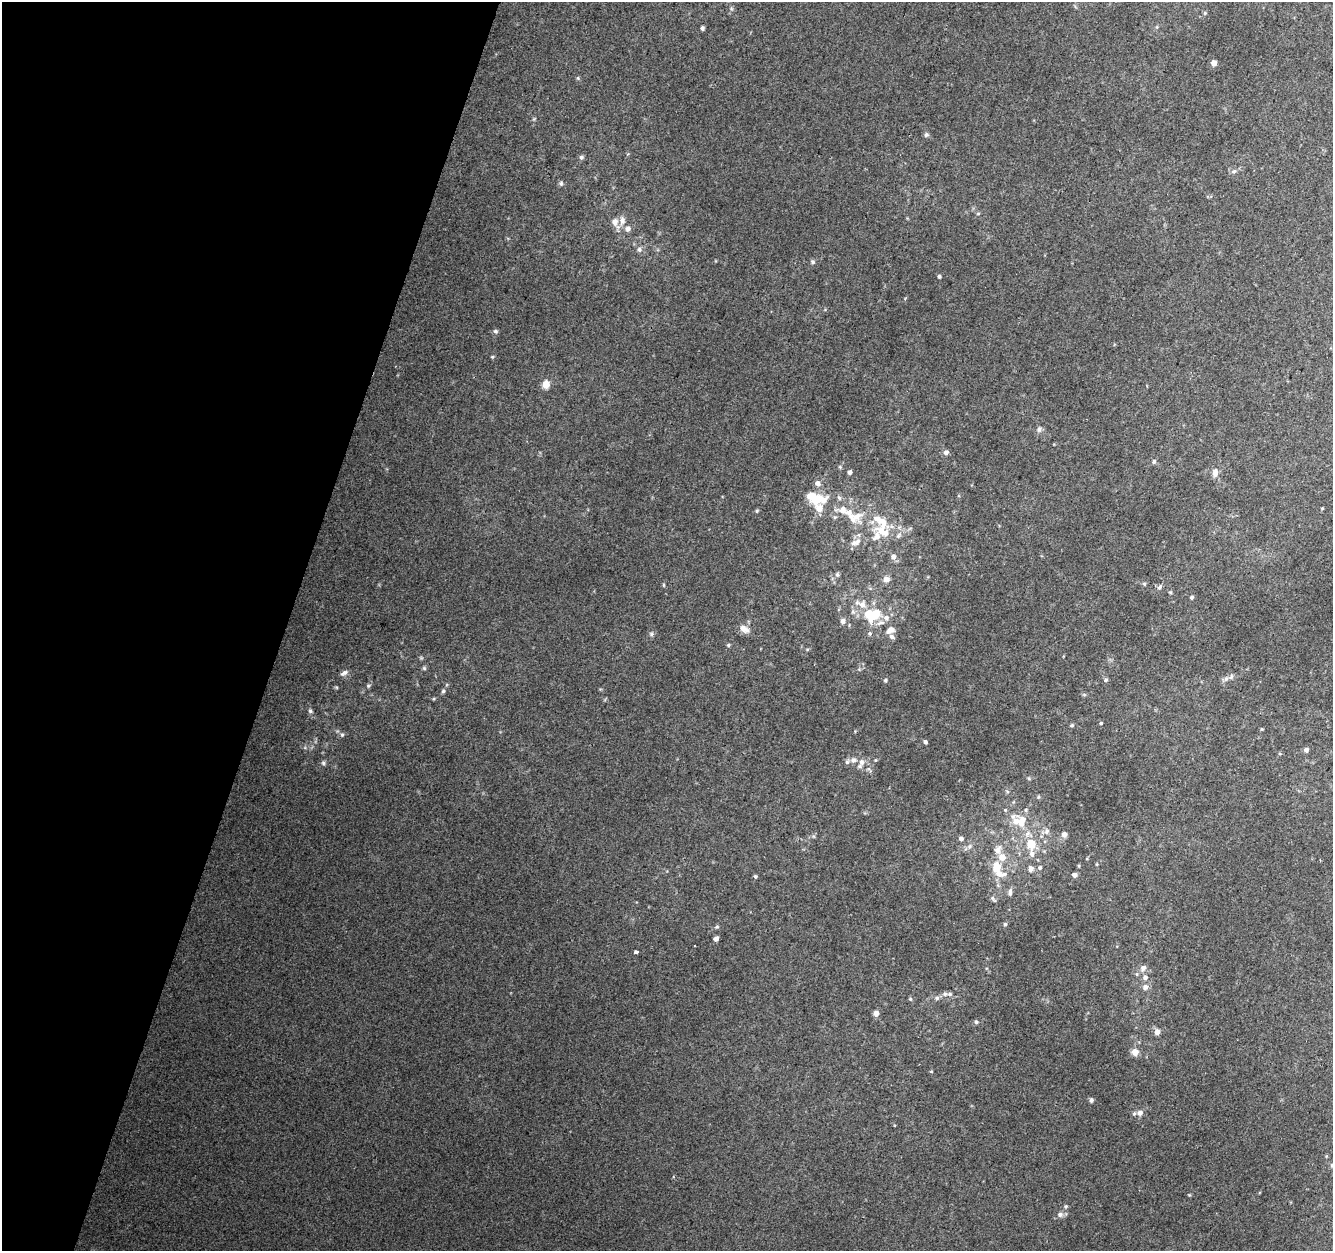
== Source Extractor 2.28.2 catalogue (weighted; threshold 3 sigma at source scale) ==
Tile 9 of 4 x 4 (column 1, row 3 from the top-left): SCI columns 34-1364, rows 1578-2826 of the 5374 x 5589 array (HDU 1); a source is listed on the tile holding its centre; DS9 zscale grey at full resolution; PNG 1335 x 1253 px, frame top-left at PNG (2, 2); no overlay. Shown black and unused: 21% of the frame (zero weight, under 2 of 3 exposures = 2% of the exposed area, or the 3 px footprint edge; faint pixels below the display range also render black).
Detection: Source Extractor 2.28.2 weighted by HDU 2 'WHT'; one run over the whole footprint, this tile lists its part. Background 0.0855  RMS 0.011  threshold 0.0512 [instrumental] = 3 sigma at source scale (4.5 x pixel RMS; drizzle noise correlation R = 1.50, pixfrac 1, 0.0396/0.0396 arcsec/px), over >= 5 px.
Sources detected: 125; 1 inside a brighter object's white glare — not listed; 19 inside a brighter listed object's ellipse — not listed separately; the other 105 listed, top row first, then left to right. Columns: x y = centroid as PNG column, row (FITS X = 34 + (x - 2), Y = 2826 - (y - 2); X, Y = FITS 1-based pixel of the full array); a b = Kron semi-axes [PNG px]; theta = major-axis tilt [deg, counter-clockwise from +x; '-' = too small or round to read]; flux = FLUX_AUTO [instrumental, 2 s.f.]
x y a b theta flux
1205 13 5 5 - 1.2
702 28 5 4 - 2.2
1214 63 6 5 - 5.9
578 78 5 4 - 1.4
926 135 7 6 - 2.3
581 157 6 6 - 2.2
1234 171 8 6 16 3
561 183 6 5 - 2.1
978 213 5 3 - 1.1
615 222 14 8 -69 7.7
628 229 7 7 - 4.2
639 249 6 6 - 3.2
813 262 6 5 - 2
939 276 4 4 - 1.8
495 331 6 6 - 2.1
492 357 5 4 - 1.2
546 384 9 8 - 9.3
1039 429 9 7 62 3.3
946 452 6 5 - 3.9
1154 461 6 5 - 2.4
840 467 5 4 - 1.4
850 472 5 4 - 2.9
1215 473 11 7 87 6.2
818 483 7 6 - 5.3
816 498 30 15 -12 35
1322 508 3 3 - 0.88
756 511 6 4 90 1.3
853 519 29 11 -30 20
876 536 25 12 90 18
898 536 9 6 51 3.7
856 542 17 9 21 8.9
893 556 8 7 - 4.6
837 574 7 5 -76 2.2
886 579 7 7 - 6.7
1144 584 5 5 - 1.6
664 585 5 3 - 1.1
1160 587 8 5 45 2.7
1170 592 6 3 -19 1.1
1192 597 4 4 - 1.9
862 605 11 10 - 9.9
875 615 19 11 46 28
843 621 7 7 - 4.5
744 629 13 8 -29 8
890 630 12 8 29 6.7
870 633 7 5 89 2
651 634 6 6 - 2.1
728 645 5 5 - 1.6
424 668 6 5 - 1.6
344 673 11 5 29 3.7
1226 679 8 5 63 3.2
885 680 5 4 - 1.5
1106 680 5 5 - 2
368 686 6 4 46 1.7
443 691 5 5 - 1.9
310 711 6 5 - 2.1
1101 723 4 3 - 1
1072 725 5 4 - 1.5
1262 729 4 4 - 1.1
342 735 5 5 - 1.9
925 742 5 4 - 2.2
1306 750 5 5 - 3.5
853 760 10 6 -3 4.6
875 760 5 3 - 0.92
861 762 11 7 73 5.6
323 763 6 6 - 2.2
1038 797 5 3 - 1.1
1026 810 6 5 - 1.7
1016 821 12 11 - 12
1047 831 8 7 - 4.2
1028 834 13 9 -25 8.9
1064 834 6 5 - 5.1
961 838 5 5 - 3.2
1031 844 9 8 - 21
970 846 6 4 71 2.2
998 850 11 8 62 7.6
1032 854 9 7 -89 4.9
1079 866 5 3 - 0.98
996 867 15 11 -78 22
1031 868 7 6 - 4.3
1040 868 6 5 - 2.2
1074 875 5 4 - 4.1
755 876 5 4 - 1.6
1010 892 10 6 83 3.4
993 899 10 4 -54 2.4
1005 924 5 5 - 1.7
717 927 6 5 - 1.7
716 939 4 4 - 4.1
695 946 2 2 - 0.93
636 952 4 3 - 8.4
1143 968 9 7 45 5.2
1145 977 7 6 - 3.6
1145 987 8 8 - 4.9
945 994 7 6 - 3.4
937 998 7 6 - 2.6
910 999 5 4 - 1.4
876 1013 6 6 - 5.3
976 1022 5 5 - 1.9
1157 1032 7 6 - 5.5
1135 1052 6 6 - 11
931 1071 5 3 - 0.81
1091 1100 6 5 - 2.3
1140 1113 9 8 - 5.4
1332 1165 6 5 - 2.4
1066 1206 5 5 - 1.8
1060 1214 8 7 - 4
Isophote crosses this tile's border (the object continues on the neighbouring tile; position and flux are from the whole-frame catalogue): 1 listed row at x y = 1332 1165